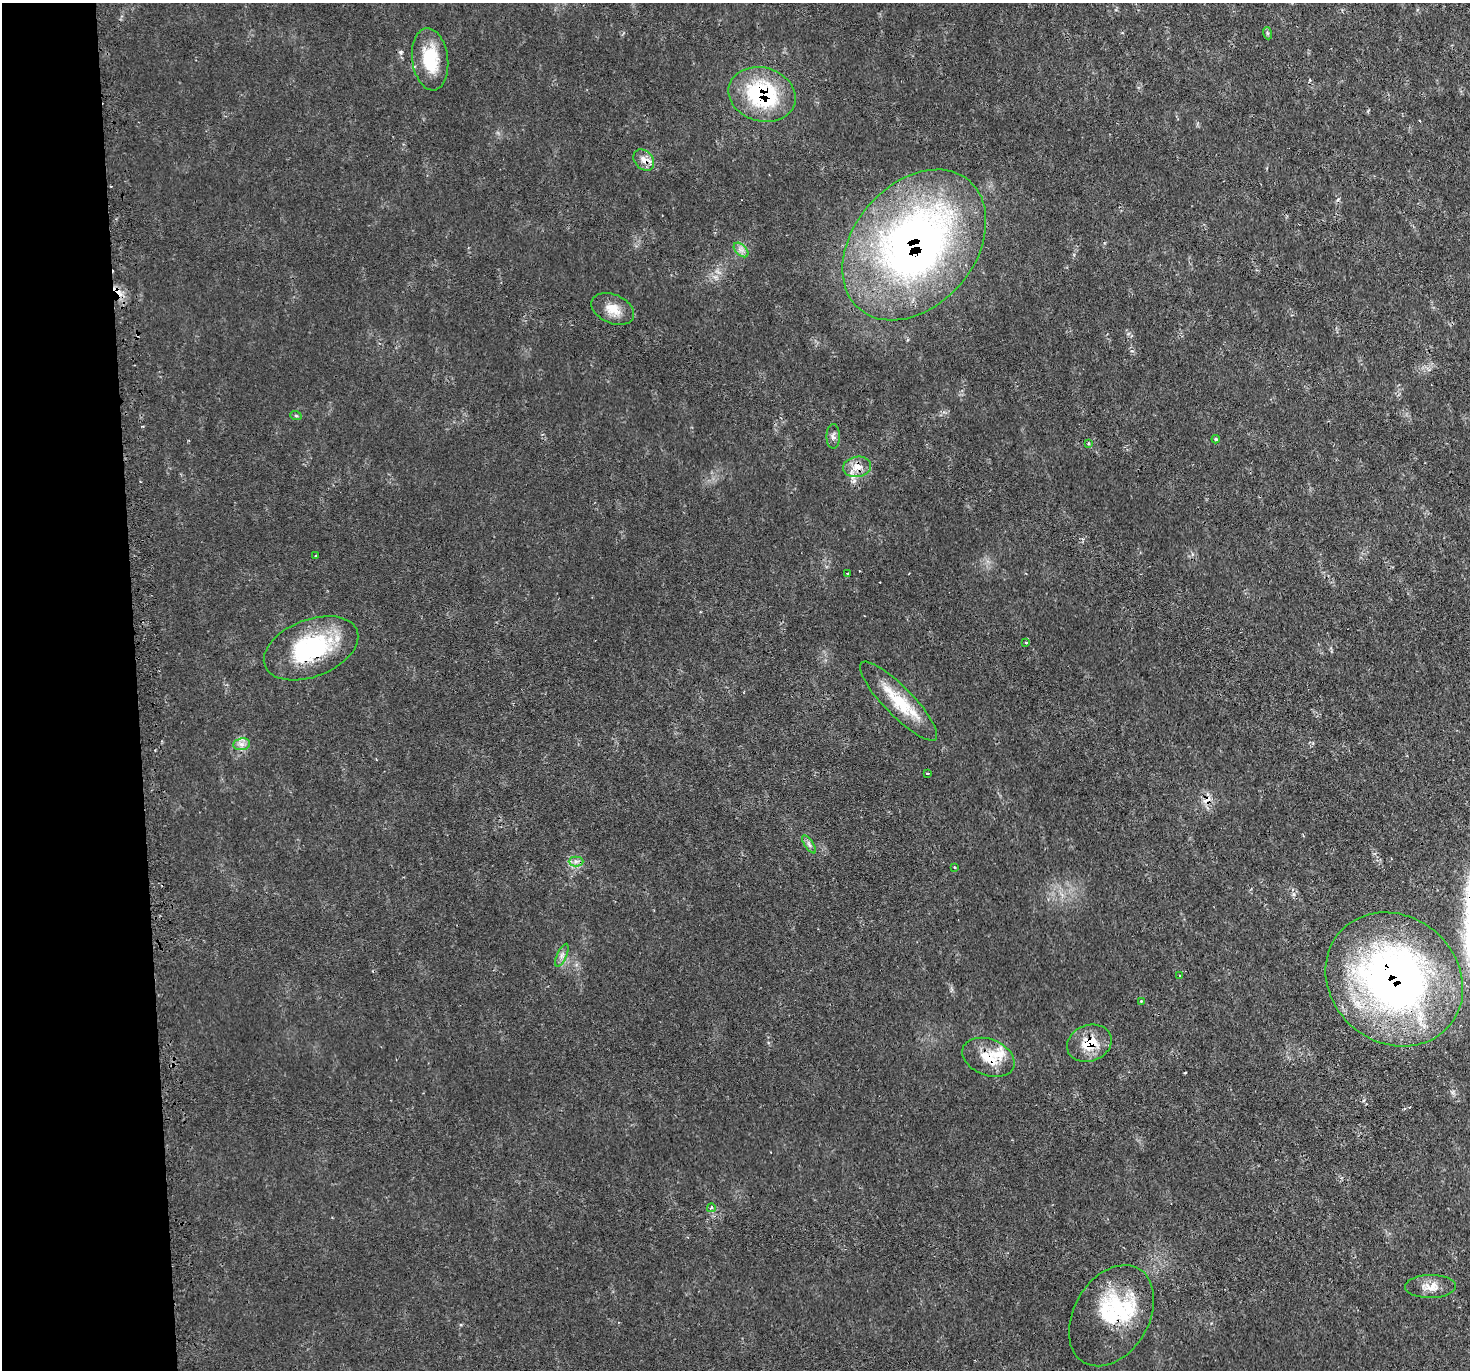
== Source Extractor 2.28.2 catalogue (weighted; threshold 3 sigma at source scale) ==
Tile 4 of 3 x 3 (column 1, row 2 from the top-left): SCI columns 23-1490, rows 1506-2873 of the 4442 x 4420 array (HDU 1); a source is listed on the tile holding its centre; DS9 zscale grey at full resolution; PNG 1472 x 1372 px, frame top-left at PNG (2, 3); each listed source drawn as its Kron ellipse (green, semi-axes under 4 px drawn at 4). Shown black and unused: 9% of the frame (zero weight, under 2 of 3 exposures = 3% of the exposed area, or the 3 px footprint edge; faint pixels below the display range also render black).
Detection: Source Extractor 2.28.2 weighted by HDU 2 'WHT'; one run over the whole footprint, this tile lists its part. Background 0.0718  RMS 0.0055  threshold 0.0247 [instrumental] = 3 sigma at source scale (4.5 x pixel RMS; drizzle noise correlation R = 1.50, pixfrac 1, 0.05/0.05 arcsec/px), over >= 5 px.
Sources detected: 37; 4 cosmic-ray / hot-pixel residue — neither listed nor drawn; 2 inside a brighter listed object's ellipse — not listed separately; the other 31 listed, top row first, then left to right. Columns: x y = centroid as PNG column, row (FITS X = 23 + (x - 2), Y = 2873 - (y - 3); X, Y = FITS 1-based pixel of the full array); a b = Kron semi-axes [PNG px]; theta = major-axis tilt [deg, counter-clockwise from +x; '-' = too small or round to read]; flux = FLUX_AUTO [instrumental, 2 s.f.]
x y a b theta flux
1267 33 6 4 -71 0.79
430 59 31 18 -82 25
762 94 34 27 -16 55
644 160 12 9 -48 4.3
914 245 84 61 49 320
741 250 9 5 -44 2.2
613 309 22 14 -24 8.9
296 416 6 3 -19 0.66
833 436 12 6 -90 2.4
1216 439 4 3 - 0.89
1088 444 3 3 - 0.61
857 467 14 10 8 6.6
316 556 4 2 - 0.49
848 573 3 2 - 0.67
1026 642 4 3 - 0.61
311 648 49 28 21 58
898 701 53 14 -46 23
242 744 8 6 10 2.6
927 773 3 3 - 1.8
809 844 10 4 -56 1.6
576 861 7 5 0 1.9
954 867 4 2 - 0.47
562 955 12 4 66 2.1
1180 975 3 2 - 0.52
1394 979 72 63 -39 320
1141 1001 3 3 - 0.36
1089 1043 23 18 21 15
988 1057 27 18 -22 15
711 1208 4 4 - 1.7
1431 1286 25 11 0 7
1111 1316 54 37 59 45
Overlapping masked pixels (flux is a lower limit): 10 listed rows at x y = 430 59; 762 94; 644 160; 914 245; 857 467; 311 648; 1394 979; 1089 1043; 988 1057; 1111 1316
Isophote crosses this tile's border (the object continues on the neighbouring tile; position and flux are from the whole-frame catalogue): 1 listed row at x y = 1394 979
Unlisted compact peaks at least as high as the median listed source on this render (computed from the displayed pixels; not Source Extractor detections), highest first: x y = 1132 351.